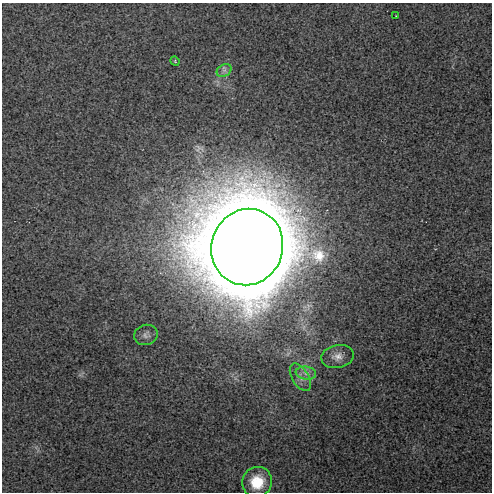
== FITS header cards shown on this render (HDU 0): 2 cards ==
NAXIS1  =                  490 / Axis length
NAXIS2  =                  490 / Axis length

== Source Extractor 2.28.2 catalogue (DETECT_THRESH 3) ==
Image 490 x 490 px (HDU 0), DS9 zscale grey, 1 PNG px = 1 image px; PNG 494 x 494 px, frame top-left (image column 1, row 490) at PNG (2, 3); each listed source drawn as its Kron ellipse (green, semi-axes under 4 px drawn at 4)
Background 78.7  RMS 2.7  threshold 8.11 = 3 sigma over >= 5 px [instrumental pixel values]
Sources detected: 9; all 9 listed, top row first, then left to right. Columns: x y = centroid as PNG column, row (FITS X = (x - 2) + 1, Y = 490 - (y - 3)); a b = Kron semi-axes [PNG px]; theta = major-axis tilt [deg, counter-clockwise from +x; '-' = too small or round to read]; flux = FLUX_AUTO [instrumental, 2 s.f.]
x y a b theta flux
396 16 2 2 - 1.2e+02
175 61 5 3 - 1.7e+02
224 70 8 6 30 5.8e+02
247 247 38 35 71 4.7e+06
146 335 12 10 17 8.4e+02
337 357 16 11 10 1.6e+03
306 373 10 6 -8 9.0e+02
300 377 15 8 -59 1.3e+03
257 482 15 14 - 5.2e+03